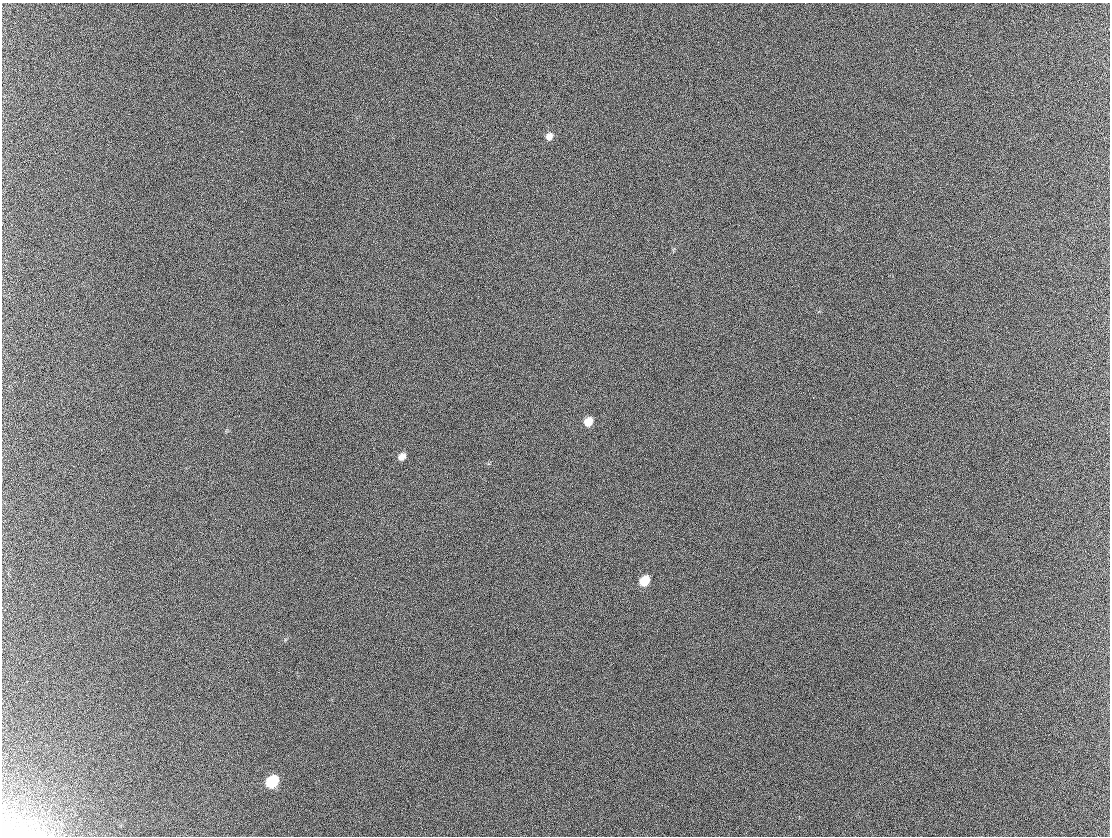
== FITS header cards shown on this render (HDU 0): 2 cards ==
NAXIS1  =                 1108 / Axis length
NAXIS2  =                  834 / Axis length

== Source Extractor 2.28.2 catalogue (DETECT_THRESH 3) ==
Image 1108 x 834 px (HDU 0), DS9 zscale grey, 1 PNG px = 1 image px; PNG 1112 x 838 px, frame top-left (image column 1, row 834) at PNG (2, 3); no overlay
Background 295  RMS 42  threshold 125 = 3 sigma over >= 5 px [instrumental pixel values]
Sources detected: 7; all 7 listed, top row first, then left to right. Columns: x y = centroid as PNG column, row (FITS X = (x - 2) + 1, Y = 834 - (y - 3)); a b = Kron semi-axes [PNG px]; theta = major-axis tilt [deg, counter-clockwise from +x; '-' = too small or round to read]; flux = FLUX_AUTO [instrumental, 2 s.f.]
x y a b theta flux
549 137 9 7 69 18000
588 422 9 7 54 35000
402 457 9 7 51 15000
644 581 9 7 59 68000
319 688 2 2 - 1500
272 782 10 8 49 140000
8 835 26 13 29 45000
At the frame edge (FLAGS 8, measured only in part): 1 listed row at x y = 8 835